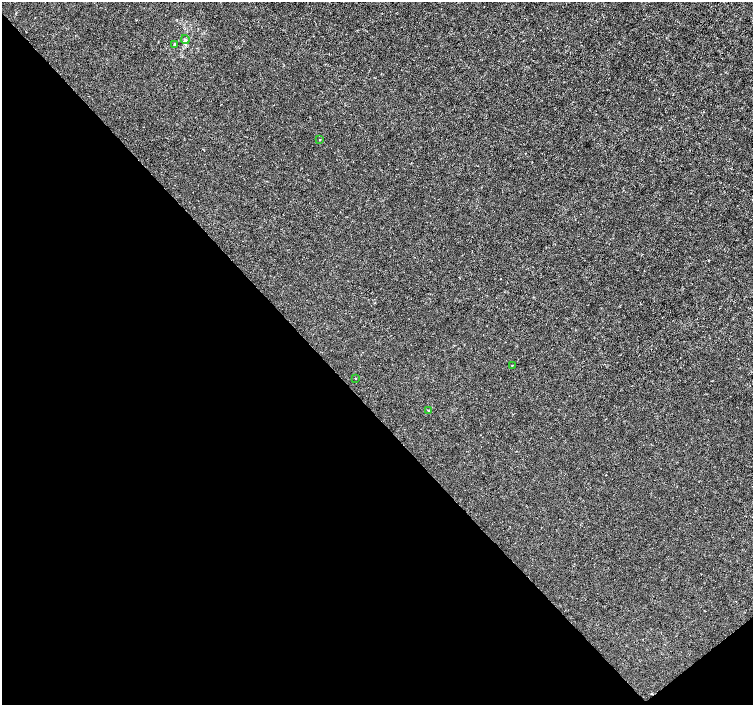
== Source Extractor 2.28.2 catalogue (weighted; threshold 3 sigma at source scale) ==
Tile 14 of 4 x 4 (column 2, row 4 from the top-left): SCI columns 1507-3007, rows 210-1614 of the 6011 x 5972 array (HDU 1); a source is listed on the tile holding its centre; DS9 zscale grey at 2 x 2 block average (1 PNG px = mean of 2 x 2 image px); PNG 755 x 707 px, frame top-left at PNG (2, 2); each listed source drawn as its Kron ellipse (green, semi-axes under 4 px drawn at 4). Shown black and unused: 43% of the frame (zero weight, under 3 of 4 exposures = <1% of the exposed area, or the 3 px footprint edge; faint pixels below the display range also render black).
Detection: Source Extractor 2.28.2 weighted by HDU 2 'WHT'; one run over the whole footprint, this tile lists its part. Background -2.26e-04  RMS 0.0012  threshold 0.00535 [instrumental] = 3 sigma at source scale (4.5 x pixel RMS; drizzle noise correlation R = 1.50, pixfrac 1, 0.0396/0.0396 arcsec/px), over >= 5 px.
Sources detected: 6; all 6 listed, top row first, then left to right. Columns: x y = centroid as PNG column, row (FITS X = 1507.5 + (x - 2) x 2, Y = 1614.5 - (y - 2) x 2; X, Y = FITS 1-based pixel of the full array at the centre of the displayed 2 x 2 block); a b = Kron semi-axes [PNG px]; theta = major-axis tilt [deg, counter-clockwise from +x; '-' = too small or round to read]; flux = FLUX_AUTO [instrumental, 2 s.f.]
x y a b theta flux
185 40 4 3 - 0.44
174 44 3 2 - 0.17
320 140 2 2 - 0.26
512 365 2 2 - 0.14
355 378 2 2 - 0.14
429 410 4 2 - 0.21